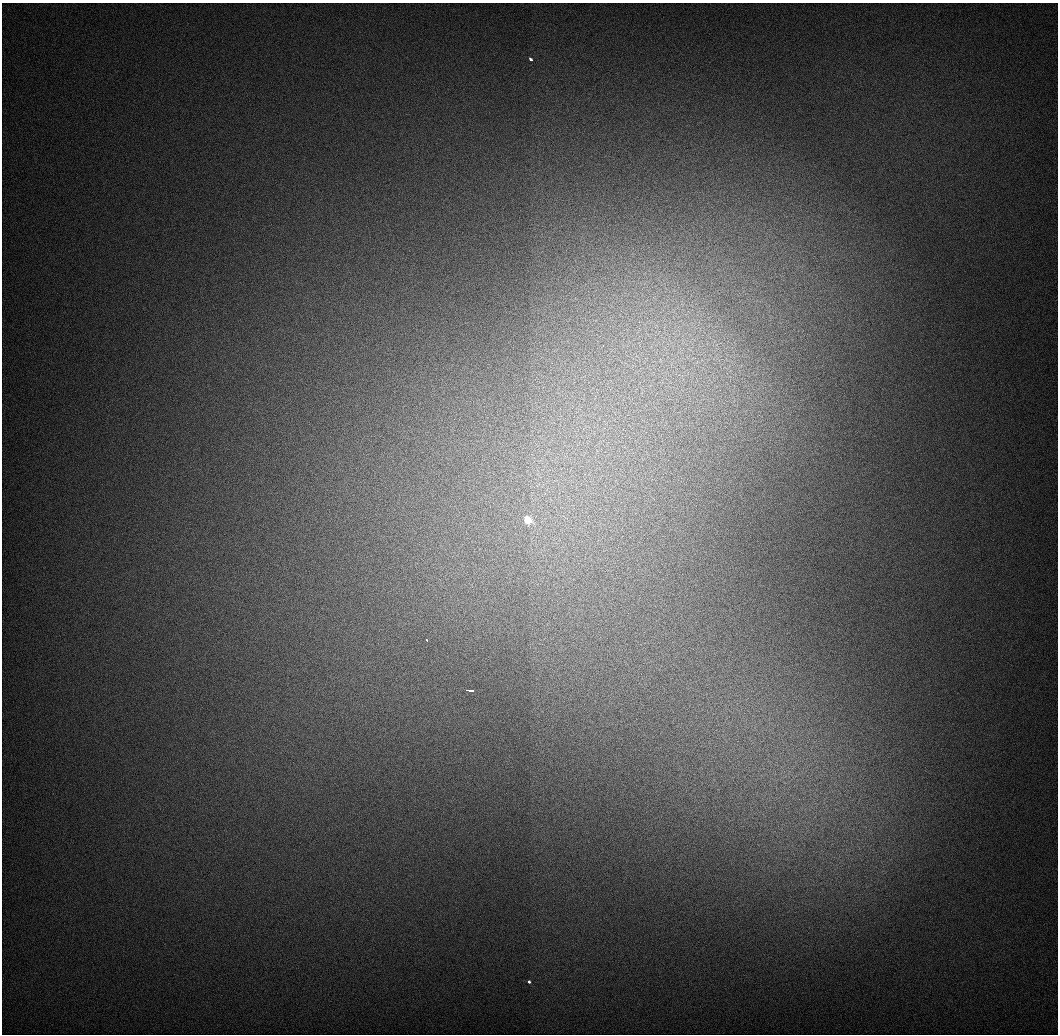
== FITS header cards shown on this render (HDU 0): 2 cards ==
NAXIS1  =                 1056 / Length of Axis 1 (Serial)
NAXIS2  =                 1032 / Length of Axis 2 (Parallel)

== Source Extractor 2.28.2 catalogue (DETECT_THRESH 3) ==
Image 1056 x 1032 px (HDU 0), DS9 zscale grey, 1 PNG px = 1 image px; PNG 1060 x 1036 px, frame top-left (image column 1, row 1032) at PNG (2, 3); no overlay
Background 523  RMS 4.2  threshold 12.5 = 3 sigma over >= 5 px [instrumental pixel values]
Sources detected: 5; all 5 listed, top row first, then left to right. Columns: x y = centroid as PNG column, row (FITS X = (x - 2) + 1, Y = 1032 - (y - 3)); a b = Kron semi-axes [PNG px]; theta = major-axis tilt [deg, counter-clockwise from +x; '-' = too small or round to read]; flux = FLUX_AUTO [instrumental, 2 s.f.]
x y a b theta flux
531 59 4 3 - 960
528 520 4 3 - 32000
427 640 3 3 - 1300
469 690 7 3 -4 4100
529 982 3 3 - 1100